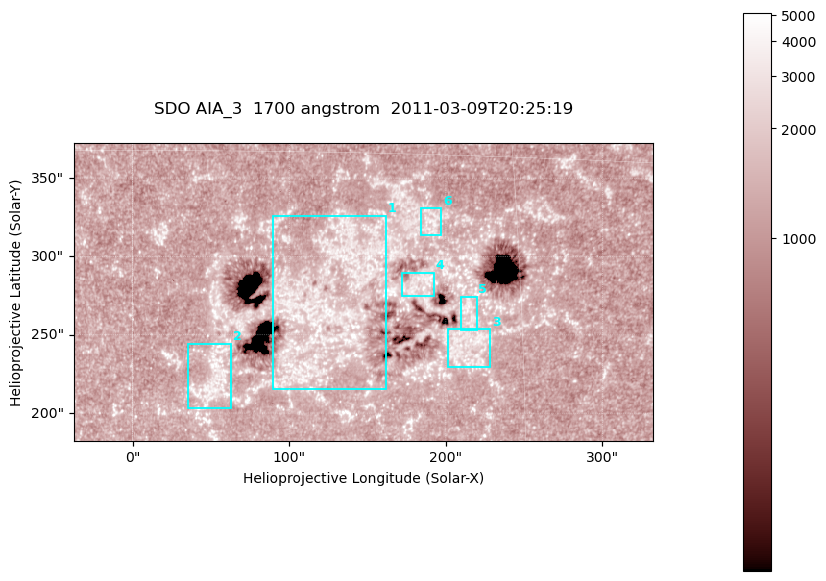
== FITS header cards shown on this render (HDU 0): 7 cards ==
TELESCOP= 'SDO     '           /
INSTRUME= 'AIA_3   '           /
WAVELNTH=                 1700 /
WAVEUNIT= 'angstrom'           /
DATE-OBS= '2011-03-09T20:25:19.714' /
CTYPE1  = 'HPLN-TAN'           /
CTYPE2  = 'HPLT-TAN'           /

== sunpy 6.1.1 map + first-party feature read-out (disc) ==
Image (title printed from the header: SDO AIA_3  1700 angstrom  2011-03-09T20:25:19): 603 x 310 px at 0.613 arcsec/px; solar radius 967 arcsec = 1577 px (partial field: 2.4% of the solar disc is inside the frame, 100% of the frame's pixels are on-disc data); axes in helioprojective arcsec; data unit not stated in the header (colour bar unlabelled)
Pointing: header CRPIX1/2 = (2053.97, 2042.58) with CRVAL1/2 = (0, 0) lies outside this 603 x 310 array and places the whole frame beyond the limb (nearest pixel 1.43 R_sun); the SolarSoft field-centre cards XCEN/YCEN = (147.2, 277.3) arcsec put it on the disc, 1883 arcsec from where CRPIX/CRVAL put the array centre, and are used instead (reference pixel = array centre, CRVAL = XCEN/YCEN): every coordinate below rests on XCEN/YCEN
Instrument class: DISC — disc imager (sunpy class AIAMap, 1700 A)
Bright regions (active regions / flare kernels): reference = the on-disc median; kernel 5 px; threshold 5 sigma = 1462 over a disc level ~1243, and >= 1.15x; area >= 186 px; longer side >= 4 px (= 2.5 arcsec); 6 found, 6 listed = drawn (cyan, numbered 1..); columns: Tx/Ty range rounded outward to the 2 arcsec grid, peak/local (2 s.f.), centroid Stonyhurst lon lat
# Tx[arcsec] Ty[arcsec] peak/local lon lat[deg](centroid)
1 90..162 214..326 4.4 +7 +9
2 34..64 202..244 3.7 +3 +6
3 200..230 228..254 3.1 +13 +7
4 172..192 274..290 3.2 +11 +10
5 208..220 252..274 3.1 +13 +9
6 184..198 312..332 2.9 +12 +12